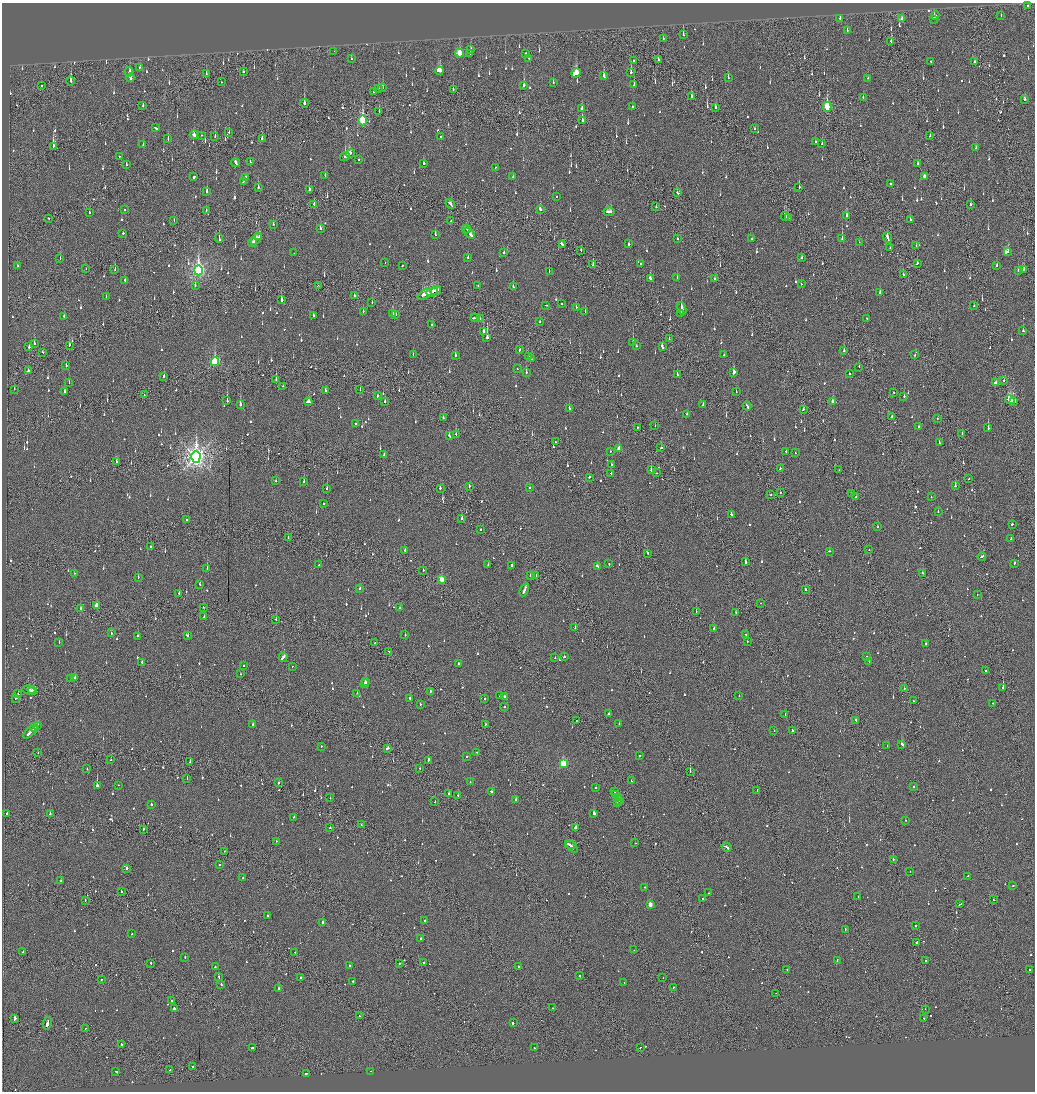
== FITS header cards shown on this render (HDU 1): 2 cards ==
NAXIS1  =                 2065
NAXIS2  =                 2179

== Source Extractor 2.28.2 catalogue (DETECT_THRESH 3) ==
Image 2065 x 2179 px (HDU 1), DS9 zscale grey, zoomed out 1/2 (1 PNG px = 2 x 2 image px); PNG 1037 x 1094 px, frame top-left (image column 1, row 2178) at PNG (2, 3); each listed source drawn as its Kron ellipse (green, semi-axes under 4 px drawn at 4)
Background -0.115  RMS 0.073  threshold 0.22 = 3 sigma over >= 5 px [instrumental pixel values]
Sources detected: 1294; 60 cannot appear on this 1/2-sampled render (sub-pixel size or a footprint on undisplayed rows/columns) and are neither listed nor drawn; of the other 1234, the 500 brightest by FLUX_AUTO listed and drawn (734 fainter detections omitted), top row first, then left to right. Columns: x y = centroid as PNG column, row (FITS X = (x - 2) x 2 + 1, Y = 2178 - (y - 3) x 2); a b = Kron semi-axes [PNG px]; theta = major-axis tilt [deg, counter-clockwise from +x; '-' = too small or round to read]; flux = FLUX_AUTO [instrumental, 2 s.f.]
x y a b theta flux
1028 5 2 2 - 180
935 15 4 3 - 52
1001 15 3 2 - 54
840 18 2 2 - 100
902 19 4 2 - 82
934 19 2 2 - 180
847 30 3 2 - 67
683 35 3 2 - 260
663 38 2 1 - 45
891 42 4 2 - 200
471 50 3 2 - 43
334 51 2 1 - 150
459 53 4 3 - 340
526 53 2 2 - 48
470 54 2 2 - 51
351 59 2 2 - 46
529 59 2 2 - 99
658 59 3 2 - 92
633 61 3 1 - 52
931 62 2 2 - 80
974 62 3 1 - 82
140 67 2 2 - 72
243 71 2 2 - 46
439 71 4 3 - 240
129 72 5 3 - 90
631 72 3 2 - 120
576 73 5 3 - 560
206 74 3 1 - 55
603 76 4 2 - 130
130 78 4 2 - 770
728 78 3 1 - 53
868 78 2 2 - 47
71 81 5 1 - 1300
221 82 2 1 - 61
553 83 2 2 - 360
524 85 4 2 - 190
634 85 3 2 - 69
41 86 2 2 - 330
382 88 4 2 - 80
378 89 3 2 - 60
453 89 2 2 - 54
374 91 3 2 - 88
691 97 3 2 - 83
863 98 2 2 - 46
1025 100 3 2 - 90
304 103 4 2 - 350
143 106 2 2 - 130
632 107 2 2 - 130
715 107 3 2 - 63
827 107 5 3 - 720
582 108 3 2 - 110
379 111 3 1 - 55
363 120 5 3 - 1100
582 121 4 2 - 150
155 128 4 2 - 150
755 129 3 1 - 120
229 133 3 2 - 55
194 135 4 3 - 120
202 135 2 1 - 84
215 136 3 2 - 59
930 136 2 2 - 70
441 137 2 2 - 110
262 138 3 2 - 140
168 139 4 2 - 100
815 142 2 2 - 45
822 144 2 2 - 53
143 145 2 2 - 68
53 146 3 2 - 110
976 148 3 2 - 54
350 153 4 3 - 240
119 156 2 2 - 44
345 156 5 3 - 540
359 160 2 2 - 53
250 162 2 2 - 130
235 163 4 2 - 140
423 163 2 2 - 200
126 164 2 2 - 56
918 164 3 2 - 51
495 167 2 2 - 93
325 176 3 2 - 91
924 176 3 2 - 67
194 177 2 2 - 290
513 177 2 2 - 46
245 178 3 2 - 170
243 182 3 2 - 85
891 184 2 2 - 93
258 187 2 2 - 180
799 187 3 2 - 63
309 189 3 2 - 160
207 191 3 2 - 92
677 193 3 2 - 130
557 196 2 2 - 84
314 204 2 1 - 210
450 204 5 2 - 170
970 204 2 2 - 110
656 207 2 2 - 48
125 209 2 2 - 45
540 209 3 2 - 98
206 211 2 1 - 45
89 212 2 2 - 43
609 212 6 2 2 180
785 216 4 3 - 300
847 216 3 2 - 310
48 218 2 2 - 59
788 218 4 2 - 88
910 219 3 2 - 48
174 220 2 2 - 48
451 221 2 2 - 110
273 224 2 2 - 77
320 228 3 2 - 59
466 229 4 2 - 180
123 233 2 2 - 63
469 233 6 2 -51 320
435 235 3 2 - 130
259 237 2 1 - 150
219 238 5 2 - 190
677 238 2 2 - 90
887 238 5 2 - 240
256 239 7 2 46 480
752 239 2 2 - 110
842 239 3 2 - 320
859 242 2 1 - 120
252 243 5 2 - 190
628 243 3 2 - 130
562 244 3 2 - 260
916 245 2 2 - 43
890 248 2 1 - 70
581 250 2 1 - 46
1007 252 4 3 - 180
294 253 2 1 - 130
504 253 2 2 - 200
60 258 2 2 - 63
468 258 2 2 - 54
801 258 3 2 - 55
385 263 2 1 - 63
641 263 2 2 - 260
917 263 3 2 - 65
593 265 3 2 - 110
997 265 2 2 - 83
18 266 2 2 - 51
402 266 2 2 - 76
86 269 2 1 - 50
115 269 3 1 - 59
1023 269 3 2 - 130
198 270 5 4 - 3800
1018 270 2 2 - 57
549 271 2 2 - 55
903 275 2 1 - 99
650 278 3 2 - 450
677 278 3 2 - 58
714 279 2 2 - 60
125 280 2 2 - 50
801 284 2 2 - 70
195 285 4 2 - 89
318 286 2 1 - 48
478 286 2 2 - 71
513 287 2 2 - 100
436 291 5 3 - 250
432 292 6 2 19 280
880 292 2 2 - 160
425 294 8 3 33 370
354 296 2 2 - 250
106 297 2 2 - 53
281 300 3 2 - 200
372 302 2 1 - 43
562 304 2 2 - 100
546 305 2 2 - 69
974 306 2 2 - 51
576 307 2 2 - 45
682 309 7 2 -72 370
363 311 2 2 - 110
585 311 3 2 - 97
393 313 2 2 - 150
681 313 2 2 - 56
396 314 2 2 - 84
313 315 2 2 - 140
64 316 2 2 - 45
475 318 5 1 - 170
867 318 2 1 - 64
480 319 2 2 - 68
540 322 2 2 - 53
432 325 2 2 - 71
484 331 3 2 - 98
1023 331 2 2 - 85
487 338 3 2 - 890
669 339 2 1 - 190
34 343 2 2 - 77
633 343 3 2 - 300
69 345 3 2 - 170
636 346 2 2 - 48
662 346 4 2 - 130
29 347 2 2 - 160
519 350 2 2 - 100
844 351 3 2 - 100
43 352 2 2 - 120
413 355 2 2 - 75
455 355 3 2 - 99
724 355 2 1 - 140
915 355 2 2 - 44
528 356 2 2 - 70
531 359 2 2 - 65
215 362 4 3 - 1300
66 366 2 2 - 92
859 367 2 1 - 95
517 369 2 2 - 50
28 371 2 2 - 280
526 372 2 2 - 55
734 373 3 2 - 240
677 374 3 2 - 91
849 374 2 2 - 52
164 376 2 2 - 270
276 379 2 1 - 140
1004 380 2 1 - 68
996 382 3 2 - 130
69 383 2 2 - 46
283 386 2 2 - 44
14 389 2 1 - 86
360 389 2 1 - 51
64 391 3 2 - 89
325 391 3 2 - 47
736 392 2 2 - 77
894 392 2 1 - 45
144 395 2 1 - 48
377 396 2 2 - 89
904 396 2 2 - 120
1010 400 5 4 - 690
227 401 2 2 - 160
385 401 2 2 - 67
1014 401 3 2 - 430
308 402 4 3 - 100
833 402 4 3 - 200
240 405 3 2 - 530
703 405 3 2 - 84
747 406 5 2 - 180
569 408 2 2 - 160
803 410 2 2 - 88
687 414 2 2 - 44
892 417 2 2 - 44
443 418 2 2 - 73
937 419 2 1 - 49
355 424 2 2 - 54
655 425 2 1 - 50
919 426 2 2 - 100
638 428 2 1 - 50
988 428 3 2 - 170
962 433 3 2 - 58
456 434 2 2 - 44
449 436 3 2 - 100
555 442 2 2 - 60
939 443 3 2 - 76
661 448 2 2 - 240
619 449 3 2 - 170
610 451 2 2 - 62
786 451 2 2 - 82
795 453 2 2 - 64
384 455 3 2 - 160
196 457 6 4 88 8700
116 462 2 2 - 190
611 465 2 2 - 65
780 468 2 2 - 57
651 470 3 2 - 160
839 470 2 1 - 55
611 473 2 2 - 56
656 473 2 2 - 46
589 477 2 2 - 200
968 479 2 2 - 62
276 481 2 2 - 50
304 482 3 2 - 110
469 486 2 1 - 47
955 486 2 2 - 130
440 488 2 2 - 69
529 488 2 2 - 53
327 489 2 2 - 80
780 493 2 1 - 44
851 494 2 2 - 54
771 495 2 2 - 67
856 497 2 2 - 51
931 497 2 2 - 93
324 503 2 2 - 48
938 511 2 2 - 46
731 514 2 2 - 140
462 518 3 2 - 130
187 519 2 2 - 45
1012 524 2 2 - 68
877 527 2 2 - 89
481 529 2 2 - 51
288 537 2 2 - 60
1011 539 3 2 - 380
151 547 2 2 - 58
405 550 2 2 - 58
869 550 2 1 - 45
829 551 3 2 - 120
647 553 2 2 - 92
982 556 4 2 - 110
746 562 3 2 - 280
1014 563 2 2 - 60
609 564 2 2 - 99
319 565 2 2 - 120
488 565 2 2 - 78
512 565 3 2 - 120
597 566 3 2 - 100
207 569 2 2 - 180
423 570 2 2 - 72
74 573 2 2 - 45
922 573 2 2 - 65
530 575 2 2 - 74
536 575 2 1 - 46
138 577 3 2 - 77
442 579 3 3 - 340
200 584 2 2 - 56
360 588 2 2 - 86
805 589 2 1 - 89
524 590 7 2 64 230
179 594 2 2 - 110
977 595 2 2 - 48
761 603 2 1 - 70
97 606 3 3 - 300
203 607 2 1 - 47
80 608 2 2 - 57
400 608 2 2 - 45
696 612 2 1 - 190
736 612 2 2 - 77
204 616 2 2 - 44
276 619 2 1 - 45
575 628 2 1 - 120
714 628 2 2 - 160
111 633 2 2 - 130
746 634 2 2 - 59
405 635 2 2 - 110
138 636 3 2 - 90
187 636 3 2 - 110
747 641 2 2 - 45
59 642 2 2 - 72
374 643 2 2 - 61
926 644 2 2 - 58
388 651 2 2 - 48
283 657 5 2 - 230
564 657 2 2 - 67
867 657 2 2 - 89
555 658 2 1 - 73
142 662 2 2 - 86
869 662 2 2 - 91
458 663 2 2 - 100
244 666 2 2 - 44
292 666 2 1 - 64
985 670 2 2 - 86
240 674 2 2 - 59
75 678 3 2 - 300
71 679 2 2 - 100
366 681 3 2 - 160
365 683 4 2 - 300
1003 687 2 2 - 460
904 688 2 1 - 46
29 690 7 2 -5 260
32 691 5 2 - 170
430 691 3 1 - 87
357 693 2 2 - 91
18 694 2 1 - 260
500 696 2 2 - 43
504 696 2 2 - 76
739 696 2 1 - 47
15 698 2 1 - 43
410 698 2 2 - 160
485 699 2 2 - 43
914 701 2 1 - 48
992 703 2 2 - 45
420 704 2 2 - 51
504 707 2 2 - 150
608 714 2 2 - 80
785 714 2 2 - 71
576 720 2 1 - 46
856 720 2 2 - 82
619 723 2 2 - 69
485 724 2 1 - 110
253 725 3 2 - 75
37 726 2 2 - 120
35 728 3 2 - 390
792 730 2 1 - 76
774 731 2 1 - 75
30 732 8 2 41 320
902 745 3 2 - 160
321 746 2 1 - 43
887 746 2 2 - 67
388 748 3 2 - 110
477 752 2 2 - 64
38 753 2 1 - 43
640 755 2 2 - 48
467 756 2 2 - 110
111 760 2 2 - 45
428 760 4 2 - 210
190 762 2 1 - 220
563 763 3 3 - 910
87 769 2 2 - 52
420 769 2 1 - 58
690 772 2 1 - 330
187 778 2 1 - 68
631 781 2 1 - 46
470 782 2 2 - 47
278 783 2 2 - 96
97 785 2 2 - 1400
118 785 2 2 - 46
913 787 2 2 - 100
596 788 2 2 - 100
757 790 2 1 - 46
492 791 3 2 - 130
614 792 3 1 - 130
448 793 2 2 - 75
458 795 2 1 - 53
616 795 3 2 - 190
330 798 2 2 - 48
618 798 3 2 - 280
516 799 2 2 - 110
619 801 2 1 - 74
435 802 2 1 - 62
617 803 2 1 - 69
151 804 2 2 - 120
7 813 3 2 - 360
594 813 3 2 - 650
50 814 2 2 - 150
294 817 2 2 - 62
905 820 2 1 - 100
361 825 2 2 - 58
575 827 3 2 - 300
330 828 2 2 - 120
143 829 2 1 - 230
276 841 2 2 - 82
635 843 2 1 - 57
570 845 5 2 - 180
572 847 7 2 -48 200
727 847 5 2 - 180
224 851 2 1 - 54
893 859 2 2 - 74
219 865 2 2 - 74
127 868 2 2 - 360
910 871 2 2 - 53
968 876 2 2 - 160
243 877 3 2 - 74
61 881 2 2 - 87
1013 886 2 2 - 67
645 887 2 2 - 200
121 892 2 2 - 46
709 893 2 2 - 48
858 897 2 2 - 93
703 898 2 2 - 48
85 900 2 2 - 72
994 900 2 1 - 53
650 904 3 2 - 190
960 904 3 2 - 120
267 916 2 2 - 46
425 921 2 2 - 190
323 922 2 2 - 350
915 926 2 2 - 59
845 929 2 2 - 46
132 934 2 2 - 50
421 938 2 2 - 66
917 942 2 2 - 260
634 950 2 1 - 46
23 952 2 2 - 190
295 952 2 1 - 48
185 957 2 2 - 74
837 960 3 2 - 57
926 961 2 1 - 100
151 963 2 2 - 100
424 963 2 2 - 130
399 964 2 2 - 59
350 965 2 2 - 100
215 966 2 2 - 77
519 966 2 2 - 310
1029 969 2 2 - 48
787 970 2 2 - 64
579 976 2 2 - 100
219 977 3 2 - 130
300 977 2 2 - 75
663 978 2 1 - 54
101 979 2 2 - 97
353 981 2 2 - 120
624 982 2 2 - 49
221 984 2 2 - 77
278 988 2 2 - 700
673 988 3 2 - 97
776 993 2 1 - 53
172 1000 2 2 - 47
553 1008 2 2 - 62
174 1009 3 2 - 140
925 1009 2 1 - 130
359 1016 2 1 - 44
15 1018 2 2 - 440
924 1018 2 1 - 330
47 1023 6 2 78 820
513 1023 2 2 - 290
86 1028 2 1 - 63
121 1044 3 1 - 140
640 1047 2 2 - 53
252 1048 2 2 - 99
534 1048 2 2 - 140
193 1066 2 2 - 280
170 1069 2 1 - 66
116 1071 2 2 - 80
370 1071 2 1 - 70
306 1073 2 2 - 80
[734 fainter detections neither listed nor drawn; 60 sub-pixel or undisplayed-footprint detections neither listed nor drawn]